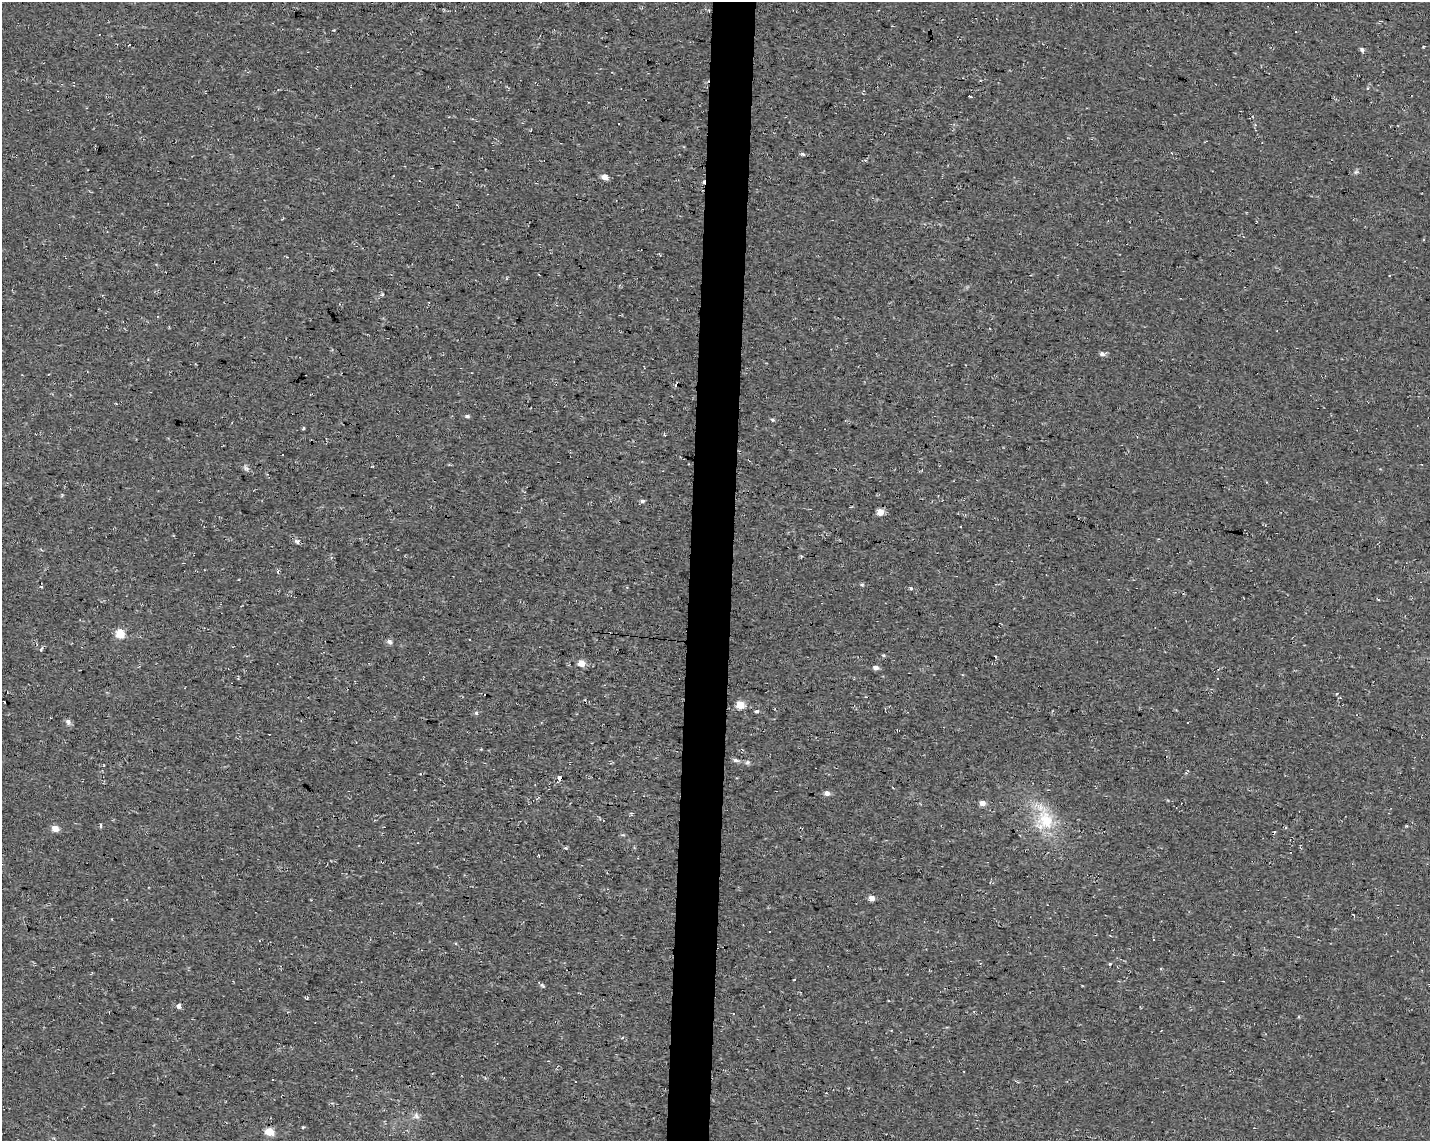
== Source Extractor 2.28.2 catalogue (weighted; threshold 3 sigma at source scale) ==
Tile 5 of 3 x 4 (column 2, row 2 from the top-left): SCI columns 1708-3135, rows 2280-3418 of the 4791 x 4560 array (HDU 1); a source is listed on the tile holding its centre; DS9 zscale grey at full resolution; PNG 1432 x 1143 px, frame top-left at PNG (2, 2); no overlay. Shown black and unused: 3% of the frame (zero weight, under 2 of 3 exposures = <1% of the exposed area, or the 3 px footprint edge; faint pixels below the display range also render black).
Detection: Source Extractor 2.28.2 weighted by HDU 2 'WHT'; one run over the whole footprint, this tile lists its part. Background 0.012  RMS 0.008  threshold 0.0358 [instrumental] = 3 sigma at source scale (4.5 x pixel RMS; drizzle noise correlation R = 1.50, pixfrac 1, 0.0396/0.0396 arcsec/px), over >= 5 px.
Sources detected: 57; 9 cosmic-ray / hot-pixel residue — not listed; the other 48 listed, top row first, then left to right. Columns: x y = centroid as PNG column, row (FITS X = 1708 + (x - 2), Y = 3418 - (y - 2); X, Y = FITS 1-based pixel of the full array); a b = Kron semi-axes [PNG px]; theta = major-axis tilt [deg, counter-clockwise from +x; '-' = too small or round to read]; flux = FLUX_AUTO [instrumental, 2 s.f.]
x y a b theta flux
1362 50 5 4 - 2.1
803 154 6 4 -27 1.4
1356 172 7 5 42 1.5
605 177 5 5 - 7.5
382 294 4 3 - 1.1
1102 354 7 6 - 2.6
467 416 6 4 -9 1.4
773 419 5 4 - 1.2
303 428 4 3 - 1.1
246 468 9 6 -38 2.4
642 501 6 5 - 1.7
880 512 5 4 - 13
297 541 6 5 - 2.6
278 571 6 4 76 1.2
862 584 5 5 - 1.1
41 586 3 3 - 0.96
911 588 4 3 - 1.1
120 634 5 4 - 30
389 642 7 6 - 2.5
883 655 5 4 - 0.97
995 657 3 2 - 0.84
581 663 5 4 - 13
876 668 5 5 - 3.4
1218 679 3 2 - 0.7
1337 693 4 2 - 0.61
740 705 5 5 - 25
757 711 5 4 - 1.3
476 713 5 5 - 1.5
68 722 8 6 -56 2.6
736 760 8 5 -18 2
748 762 7 5 38 1.8
559 778 5 4 - 3.4
827 793 5 5 - 4.3
982 803 5 5 - 5.6
1046 820 32 21 -76 33
100 826 3 3 - 6.4
1406 826 4 4 - 0.76
55 828 5 4 - 11
565 848 5 4 - 1
872 898 4 4 - 7.4
1153 939 3 3 - 1.7
1110 964 3 3 - 1.4
542 985 7 4 -41 1.2
178 1006 5 4 - 3.7
622 1038 4 3 - 0.69
416 1116 9 8 - 3.2
303 1127 4 3 - 0.71
269 1132 5 5 - 27
Overlapping masked pixels (flux is a lower limit): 1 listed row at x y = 559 778